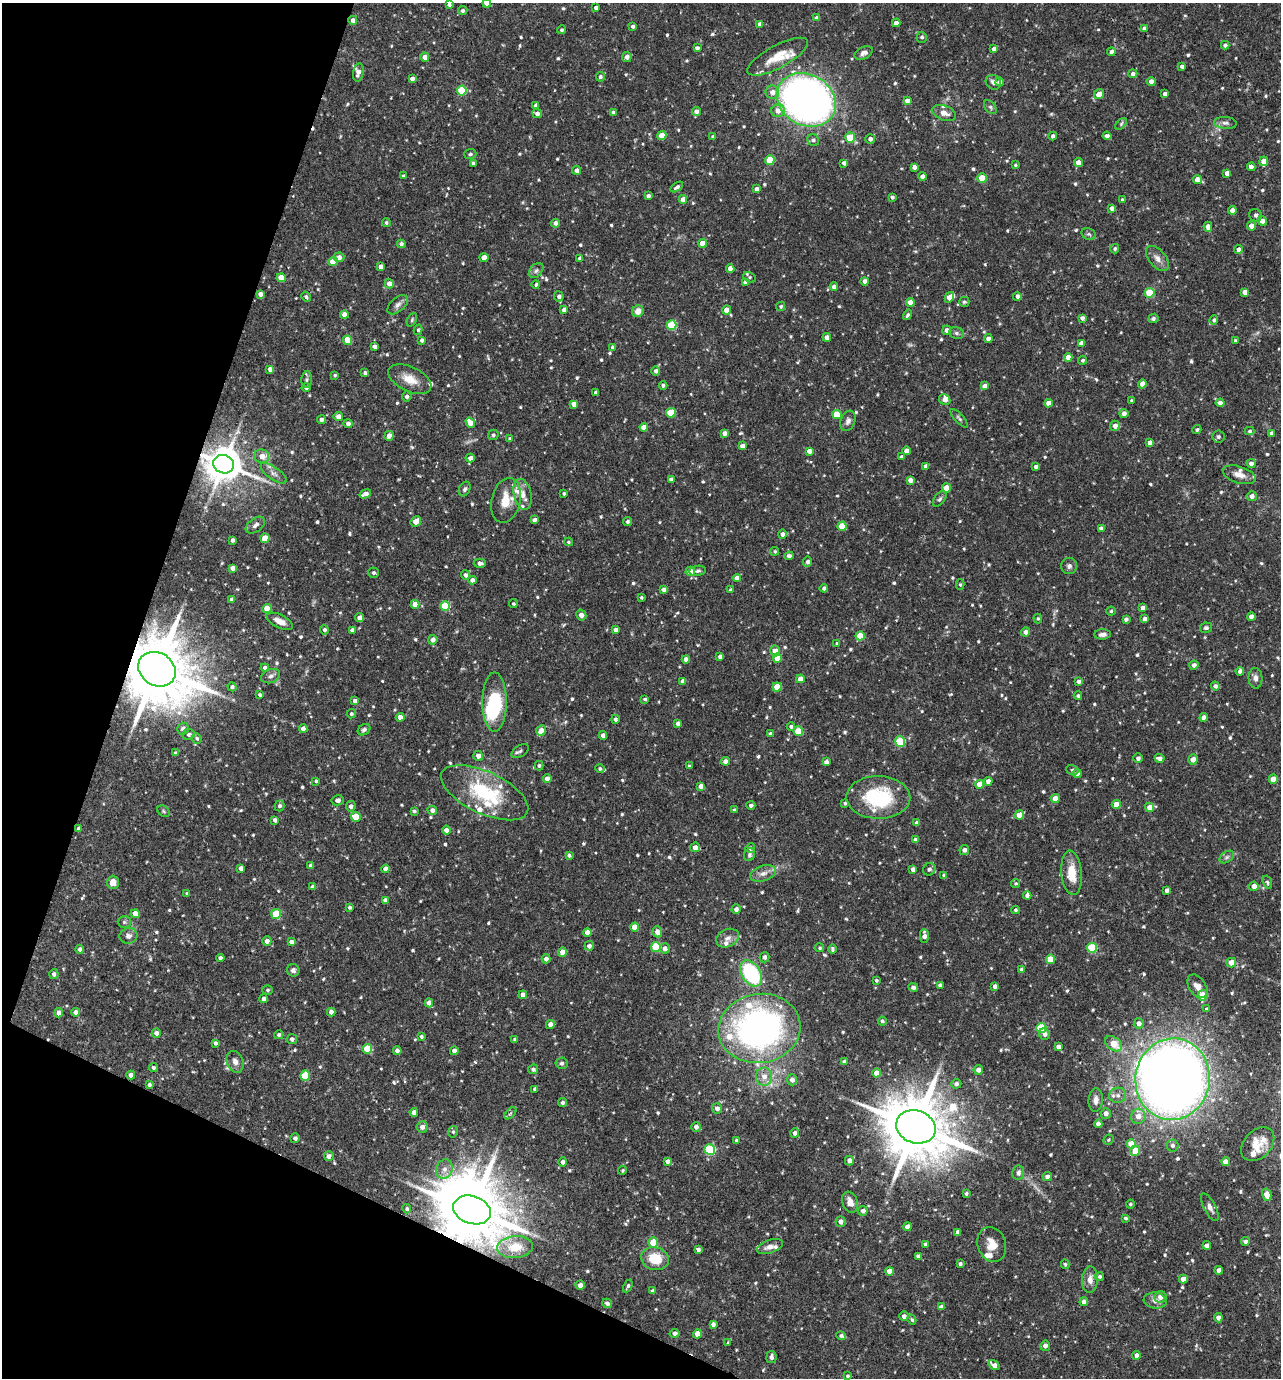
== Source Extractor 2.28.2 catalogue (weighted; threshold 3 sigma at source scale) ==
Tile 9 of 4 x 4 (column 1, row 3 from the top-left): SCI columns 270-1548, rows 1379-2754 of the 5524 x 5509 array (HDU 1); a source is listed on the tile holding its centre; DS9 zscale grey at full resolution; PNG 1283 x 1380 px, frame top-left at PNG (2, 3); each listed source drawn as its Kron ellipse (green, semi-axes under 4 px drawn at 4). Shown black and unused: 18% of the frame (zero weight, under 2 of 3 exposures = <1% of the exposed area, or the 3 px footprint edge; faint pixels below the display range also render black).
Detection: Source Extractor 2.28.2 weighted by HDU 2 'WHT'; one run over the whole footprint, this tile lists its part. Background 0.0916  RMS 0.0055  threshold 0.0249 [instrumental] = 3 sigma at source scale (4.5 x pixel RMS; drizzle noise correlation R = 1.50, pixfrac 1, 0.05/0.05 arcsec/px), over >= 5 px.
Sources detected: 802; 1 too faint to see at this stretch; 3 inside a brighter object's white glare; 2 cosmic-ray / hot-pixel residue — neither listed nor drawn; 28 inside a brighter listed object's ellipse — not listed separately; of the other 768, all 500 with FLUX_AUTO >= 0.825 (the completeness limit of this list) listed and drawn (268 fainter detections not listed), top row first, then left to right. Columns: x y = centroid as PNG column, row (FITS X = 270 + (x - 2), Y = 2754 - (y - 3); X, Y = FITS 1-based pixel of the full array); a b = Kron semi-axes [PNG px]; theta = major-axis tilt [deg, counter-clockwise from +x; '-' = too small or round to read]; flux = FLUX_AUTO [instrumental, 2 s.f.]
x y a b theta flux
487 3 4 4 - 2.4
449 5 4 3 - 1.3
596 8 4 4 - 2.2
463 11 5 4 - 1.3
817 18 4 4 - 2.7
353 20 4 4 - 2.4
896 23 4 4 - 3.3
760 24 4 4 - 2.4
633 26 4 3 - 1.3
1144 28 4 4 - 2.3
562 30 4 4 - 1.2
922 37 5 5 - 1.2
1225 45 4 4 - 1.7
697 48 4 4 - 1.9
994 49 4 4 - 2.1
1111 52 4 4 - 1.9
864 53 10 6 25 2.2
425 57 4 4 - 4.6
627 57 5 5 - 2.3
777 57 34 11 28 12
1182 66 4 3 - 1.4
358 72 9 5 81 2.6
1133 74 4 4 - 1.7
600 77 5 4 - 1.5
412 79 4 4 - 2.2
1151 81 4 4 - 2.4
993 82 8 7 - 1.9
1000 82 4 4 - 2.9
462 91 5 5 - 26
772 92 7 6 - 3.8
1099 94 5 4 - 4.9
1165 94 4 4 - 2.3
806 100 31 25 -30 370
907 101 4 4 - 2.9
536 105 4 4 - 2.3
990 107 8 5 -50 1.2
696 111 4 4 - 2
778 111 7 6 - 4.8
613 112 4 4 - 1.4
537 113 5 4 - 2.1
944 113 12 7 -18 3.6
1225 123 11 6 -5 2.1
1121 124 7 4 46 0.91
662 136 4 4 - 8.4
1053 136 4 4 - 1.8
1107 136 4 4 - 1.9
713 137 4 3 - 1.6
850 138 5 5 - 17
870 139 5 5 - 1.9
813 140 6 5 - 1.5
470 154 6 5 - 0.97
770 160 5 5 - 15
1264 161 5 4 - 5.7
473 163 4 3 - 1.6
844 163 4 4 - 1.9
1078 163 4 4 - 4.6
1015 165 4 3 - 0.86
914 167 4 4 - 2.2
1251 167 4 4 - 2.8
577 170 4 4 - 2.5
1227 173 4 4 - 2.7
403 176 4 3 - 1.1
923 176 4 4 - 2.8
982 178 4 4 - 13
1197 180 4 4 - 6
677 187 7 3 33 1.3
757 189 4 4 - 2.7
648 196 4 4 - 1.8
892 197 3 3 - 1.1
683 199 4 4 - 3.9
1122 200 4 3 - 0.87
1112 208 4 4 - 2.2
1232 210 4 4 - 2.9
1256 215 6 6 - 1.5
1262 221 5 4 - 3.6
386 223 4 4 - 1
555 223 4 4 - 2.2
1252 226 4 4 - 3.9
1208 227 5 4 - 3.4
1089 234 7 5 -21 1.2
703 243 4 4 - 7.9
401 244 4 4 - 1.6
1115 249 4 4 - 1.1
1238 249 5 4 - 2.1
339 257 5 4 - 2.7
484 258 4 4 - 5.3
580 258 4 4 - 2.3
1157 258 15 8 -50 3.6
333 262 4 4 - 11
381 266 4 4 - 2.6
730 268 4 4 - 3.3
536 270 8 6 49 1.5
750 277 7 5 -28 0.98
281 278 4 4 - 9.9
865 281 4 4 - 2.5
745 282 4 4 - 2.8
389 284 4 4 - 3.9
536 284 4 4 - 1.1
834 287 4 4 - 2.7
1245 292 4 4 - 3.3
1150 293 5 5 - 21
260 294 4 4 - 2.6
559 296 5 5 - 2
1017 296 4 4 - 2.2
306 297 5 4 - 1.2
949 297 5 4 - 4.3
910 302 4 4 - 4.9
964 302 5 5 - 0.93
398 305 12 7 41 2.4
781 306 5 4 - 1
564 310 4 4 - 2.6
727 310 4 4 - 5.8
638 311 6 5 - 4.3
344 314 4 4 - 5.4
908 315 5 4 - 1.1
1082 318 4 4 - 1.9
1153 318 5 4 - 1.2
412 320 7 4 64 0.87
1214 320 4 4 - 1.3
672 325 5 5 - 28
418 330 5 4 - 0.88
947 330 5 4 - 1.9
956 333 7 6 - 1.4
827 337 4 4 - 3.1
988 338 4 4 - 2.2
348 340 5 4 - 13
422 340 4 3 - 1.5
1235 340 4 3 - 0.83
1081 343 4 4 - 2.8
374 346 4 4 - 2
613 348 4 3 - 1.6
1068 357 4 4 - 4.3
1083 360 4 4 - 1.1
270 369 4 4 - 2.4
656 371 4 4 - 2.1
365 373 4 3 - 1.4
335 375 3 3 - 0.83
307 379 8 5 84 1.3
410 379 23 12 -26 8.3
1142 384 4 4 - 3.1
663 385 4 4 - 1.3
985 386 4 4 - 3.3
306 388 4 4 - 1.4
596 393 4 4 - 2.2
407 397 5 5 - 1.5
945 400 6 5 - 2.4
1132 400 3 3 - 0.83
1049 403 4 4 - 4.6
1220 403 4 4 - 3.4
573 404 4 4 - 2.8
671 413 5 5 - 17
1124 413 4 4 - 2.5
837 414 4 4 - 16
338 416 4 4 - 3.3
959 418 12 4 -47 1.3
321 420 4 4 - 2
848 421 10 7 70 2.3
470 423 5 4 - 5.9
348 424 4 4 - 2.4
1115 426 5 5 - 2.9
644 427 4 4 - 5.3
1197 430 4 4 - 1
1250 431 5 4 - 0.98
724 433 4 4 - 2.7
1271 433 4 4 - 1.2
493 435 5 5 - 1.4
389 436 5 4 - 3.4
1218 437 6 6 - 1.1
510 439 4 4 - 1.1
1150 443 4 4 - 2.5
742 446 4 4 - 2.8
809 451 4 4 - 3.4
906 451 4 4 - 2.5
262 456 7 7 - 4
902 457 4 3 - 1.6
470 458 4 4 - 2.7
1251 463 4 4 - 2.2
224 464 10 9 - 1500
925 466 4 3 - 1.4
1036 466 4 3 - 1.5
274 473 15 6 -35 3
1239 475 17 8 -18 4.5
671 479 4 4 - 2.4
910 480 4 4 - 2.5
946 488 4 4 - 8.3
465 489 8 5 65 1.3
564 493 3 3 - 0.96
365 494 6 4 22 3
523 494 16 8 -77 5.3
1252 496 5 5 - 2.4
940 499 9 5 52 1.3
506 500 23 14 76 11
534 520 4 4 - 1.6
627 521 4 4 - 1.2
416 522 6 4 49 5.3
255 525 11 6 37 1.9
842 526 4 4 - 11
1101 529 4 4 - 2.3
782 534 4 4 - 2.3
265 538 5 4 - 9.1
232 540 4 3 - 1.4
569 542 4 3 - 0.83
775 551 4 4 - 1
789 556 4 4 - 2
808 562 5 4 - 1.8
480 563 6 4 2 2.2
1069 566 8 8 - 1.9
233 568 4 4 - 2.7
690 571 5 4 - 4.8
698 571 8 5 8 1.2
374 573 5 5 - 1.3
465 575 5 4 - 1.8
737 578 4 4 - 3.6
472 580 4 4 - 2.7
960 585 5 4 - 0.83
824 588 4 4 - 1.4
664 590 4 4 - 2.5
731 590 4 4 - 1.6
641 597 3 3 - 0.88
232 599 4 4 - 2.5
415 604 4 4 - 4.7
513 604 4 4 - 0.87
445 606 5 5 - 23
1143 608 4 4 - 2.4
267 609 4 4 - 8.4
1111 611 5 4 - 0.92
581 615 5 5 - 3
1251 617 4 4 - 3.7
360 618 4 4 - 3.5
1038 618 5 4 - 0.82
1126 619 4 4 - 1.6
1145 619 4 4 - 3
280 621 14 6 -27 4.9
1206 628 6 5 - 1.1
324 630 5 4 - 1.4
352 630 4 4 - 2.5
615 630 4 4 - 2.1
1026 632 4 4 - 2.6
1103 634 8 5 4 2.2
860 636 4 4 - 12
433 640 5 4 - 2.8
837 643 4 3 - 0.87
775 651 5 5 - 4
720 656 4 3 - 1.9
777 658 4 4 - 11
686 660 4 4 - 3.9
1194 665 4 4 - 2.4
265 668 4 4 - 2.4
157 669 20 16 -34 5500
1240 671 4 4 - 1.9
271 676 10 6 21 2.1
1255 678 10 7 -87 2.4
800 679 4 4 - 4.3
683 681 4 4 - 2.9
1079 681 4 4 - 1.8
1215 686 4 4 - 1.6
232 687 4 4 - 1.5
777 687 4 4 - 12
260 695 4 3 - 0.95
1078 696 4 4 - 1.1
645 699 3 3 - 0.94
355 701 4 4 - 2.3
494 702 30 12 -90 36
351 714 5 4 - 0.93
400 717 4 4 - 5.2
1204 717 4 4 - 3
615 719 4 4 - 1.4
678 723 4 4 - 2.4
791 727 4 4 - 1.1
183 729 6 5 - 2.7
303 729 4 4 - 2.7
364 730 7 5 34 1.4
541 730 5 4 - 3.2
798 731 5 4 - 17
189 734 6 5 - 1.5
770 734 4 4 - 1.3
603 735 4 4 - 2.7
197 738 5 5 - 1.1
900 742 5 5 - 29
520 751 9 5 35 1.5
175 753 4 3 - 0.96
478 756 5 5 - 2.9
1138 758 4 4 - 1.9
1160 758 5 4 - 2.6
1193 759 5 5 - 3.4
726 761 4 4 - 2.9
826 762 4 4 - 2.4
539 766 5 4 - 0.96
689 766 3 3 - 0.84
600 769 4 4 - 0.97
1072 770 6 4 -18 0.87
1077 774 4 4 - 2.4
547 779 4 4 - 3.9
1273 779 4 4 - 7.2
316 781 4 3 - 1
988 781 4 4 - 3.2
980 784 4 4 - 8.2
701 786 4 4 - 2.7
485 793 47 21 -25 43
878 797 32 21 -1 38
1055 798 4 4 - 6
338 800 6 5 - 2.2
845 803 4 3 - 0.89
1116 804 4 4 - 6.6
751 805 4 4 - 1.4
280 806 5 5 - 1.5
351 806 5 5 - 2.1
1150 807 4 4 - 5.1
432 810 5 4 - 2.3
734 810 4 3 - 0.97
163 811 7 5 -37 0.9
414 811 4 3 - 1.1
1019 815 5 4 - 6.4
356 817 5 4 - 12
275 820 4 4 - 1.7
917 823 4 4 - 2.3
78 829 4 4 - 2.2
446 830 4 4 - 2.7
916 840 4 4 - 2.4
695 847 5 4 - 2.7
750 848 5 4 - 1.6
964 850 5 5 - 2.4
569 855 4 4 - 1.2
750 855 6 5 - 1.2
1227 857 8 5 36 1.3
311 866 4 4 - 3.1
241 868 4 4 - 2.5
386 869 4 4 - 4.4
913 869 4 4 - 2.4
929 869 6 6 - 1.8
763 873 13 7 18 3.4
1072 873 22 10 -85 10
944 875 4 3 - 1.2
113 882 6 6 - 4.8
1267 882 7 4 -71 0.99
1016 883 4 4 - 0.84
1254 886 5 4 - 3.9
312 887 4 4 - 1.7
1167 890 4 4 - 2
187 894 4 4 - 1
1027 895 4 4 - 1.8
385 900 4 4 - 1.6
350 907 4 3 - 1.2
736 909 4 4 - 2.4
1015 910 4 4 - 1.1
135 914 4 4 - 5.5
276 914 5 5 - 19
124 922 6 5 - 1.1
635 927 4 4 - 8.2
657 932 5 5 - 3.6
587 933 4 4 - 4.2
128 936 9 8 - 2.8
924 936 7 4 -88 2.8
728 938 12 8 26 3
267 941 4 4 - 2.8
291 942 4 4 - 2.5
589 946 5 4 - 2.1
656 947 5 5 - 23
665 948 5 5 - 2.5
820 948 4 4 - 0.89
1092 948 5 5 - 28
80 949 4 4 - 1.8
833 949 4 3 - 1.2
563 952 4 4 - 5.4
764 957 5 5 - 1.9
220 958 4 4 - 1.9
546 959 4 4 - 2.6
1050 959 4 4 - 12
1231 963 5 4 - 5.3
293 970 6 6 - 1.7
1021 970 4 3 - 1.2
751 973 14 9 -57 51
54 974 5 4 - 1.6
876 980 3 3 - 0.98
940 985 4 4 - 2.7
995 986 4 4 - 2.5
1197 986 13 8 -54 4.4
913 987 5 4 - 1.9
267 990 5 5 - 1.1
523 995 4 4 - 3.5
1203 995 5 4 - 12
263 999 4 4 - 1.7
429 1003 4 4 - 3.4
1207 1009 4 4 - 1.1
76 1012 4 4 - 2.8
331 1012 4 4 - 2.9
59 1013 4 4 - 3.7
882 1021 4 4 - 1.2
1139 1023 5 5 - 2.6
550 1024 4 4 - 3.4
759 1028 41 34 9 200
1041 1028 5 5 - 32
156 1033 4 4 - 2.8
1045 1034 6 5 - 2
279 1035 4 4 - 1.3
421 1037 3 3 - 1.2
292 1039 5 5 - 1.7
515 1039 3 3 - 0.92
215 1043 4 4 - 1.4
1114 1044 9 6 -38 8.8
1058 1047 4 4 - 2.8
367 1049 5 5 - 17
397 1051 4 4 - 2.6
454 1051 4 4 - 3
235 1062 11 8 -70 3.4
845 1062 4 4 - 2.6
562 1063 6 6 - 1.2
153 1068 5 4 - 1
533 1069 5 5 - 1.4
978 1070 4 4 - 2.8
877 1073 4 4 - 6
131 1075 4 4 - 2.8
305 1076 5 5 - 18
764 1077 9 8 - 4.5
1172 1079 41 37 82 740
792 1080 5 5 - 2.8
956 1084 5 5 - 1.8
149 1085 4 4 - 1.3
535 1089 4 4 - 1.6
1118 1095 8 7 - 2.5
1096 1100 11 7 85 2.8
562 1103 4 4 - 1.3
717 1108 5 5 - 2.2
414 1112 4 4 - 2.4
510 1113 7 4 44 0.91
1106 1113 5 5 - 2.5
1138 1116 7 7 - 4.5
1098 1124 4 4 - 2.6
422 1127 6 5 - 3.3
696 1127 5 4 - 2.3
916 1127 20 16 -19 4800
453 1132 6 4 76 1
795 1133 5 4 - 1.9
295 1138 5 5 - 1.5
736 1140 3 3 - 0.83
1109 1140 5 5 - 0.89
1131 1144 4 4 - 10
1258 1144 19 13 47 9.3
1172 1146 6 6 - 1.8
710 1149 5 5 - 38
1135 1151 5 5 - 10
329 1156 5 5 - 2.5
667 1161 4 4 - 2.1
849 1161 5 4 - 2.5
563 1162 4 4 - 1.8
1226 1162 4 4 - 4.8
444 1169 10 8 74 3.5
623 1170 4 4 - 0.88
1018 1173 7 6 - 2.2
1047 1177 4 4 - 2.2
966 1193 3 3 - 1
1267 1195 6 4 -75 6.3
850 1202 11 7 -70 4.3
1130 1204 4 4 - 1.1
1210 1207 15 6 -62 2.6
407 1209 4 4 - 1.2
472 1210 19 13 -19 4400
863 1211 5 4 - 2.4
1125 1218 4 4 - 1
841 1222 5 5 - 2.8
908 1227 4 4 - 2.8
958 1232 4 4 - 2.4
1246 1241 4 4 - 1.7
653 1242 5 4 - 12
925 1244 3 3 - 0.98
992 1244 18 14 -71 7.2
1207 1245 4 4 - 2.6
515 1247 18 11 5 8.1
770 1247 14 6 18 3.5
698 1249 4 4 - 1.9
918 1256 4 4 - 1.7
655 1259 14 11 -16 14
960 1264 3 3 - 1.3
1065 1264 5 4 - 0.85
1219 1270 4 4 - 2.9
889 1272 4 4 - 5.9
1100 1276 4 4 - 1.2
1183 1279 4 4 - 4.1
1090 1280 13 8 86 3.8
580 1285 4 4 - 2.7
628 1286 7 4 65 1.1
652 1291 4 4 - 1.1
1160 1297 6 5 - 3.4
1155 1300 12 8 -7 2.8
1084 1302 4 4 - 2.4
607 1303 5 4 - 1.6
941 1307 4 4 - 2.5
904 1316 5 5 - 2.3
1218 1318 4 4 - 2.3
912 1320 5 4 - 1
713 1324 4 4 - 2.1
675 1333 5 4 - 2
697 1334 4 4 - 7.6
841 1335 5 4 - 1.1
728 1343 3 3 - 0.85
1045 1346 5 5 - 2.6
1136 1355 4 4 - 2.5
771 1357 6 5 - 1.9
994 1365 6 4 -36 3.4
848 1376 4 4 - 1
Overlapping masked pixels (flux is a lower limit): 5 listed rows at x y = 224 464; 157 669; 78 829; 1172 1079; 472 1210
Isophote crosses this tile's border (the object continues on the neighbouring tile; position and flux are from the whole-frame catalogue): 1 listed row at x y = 487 3